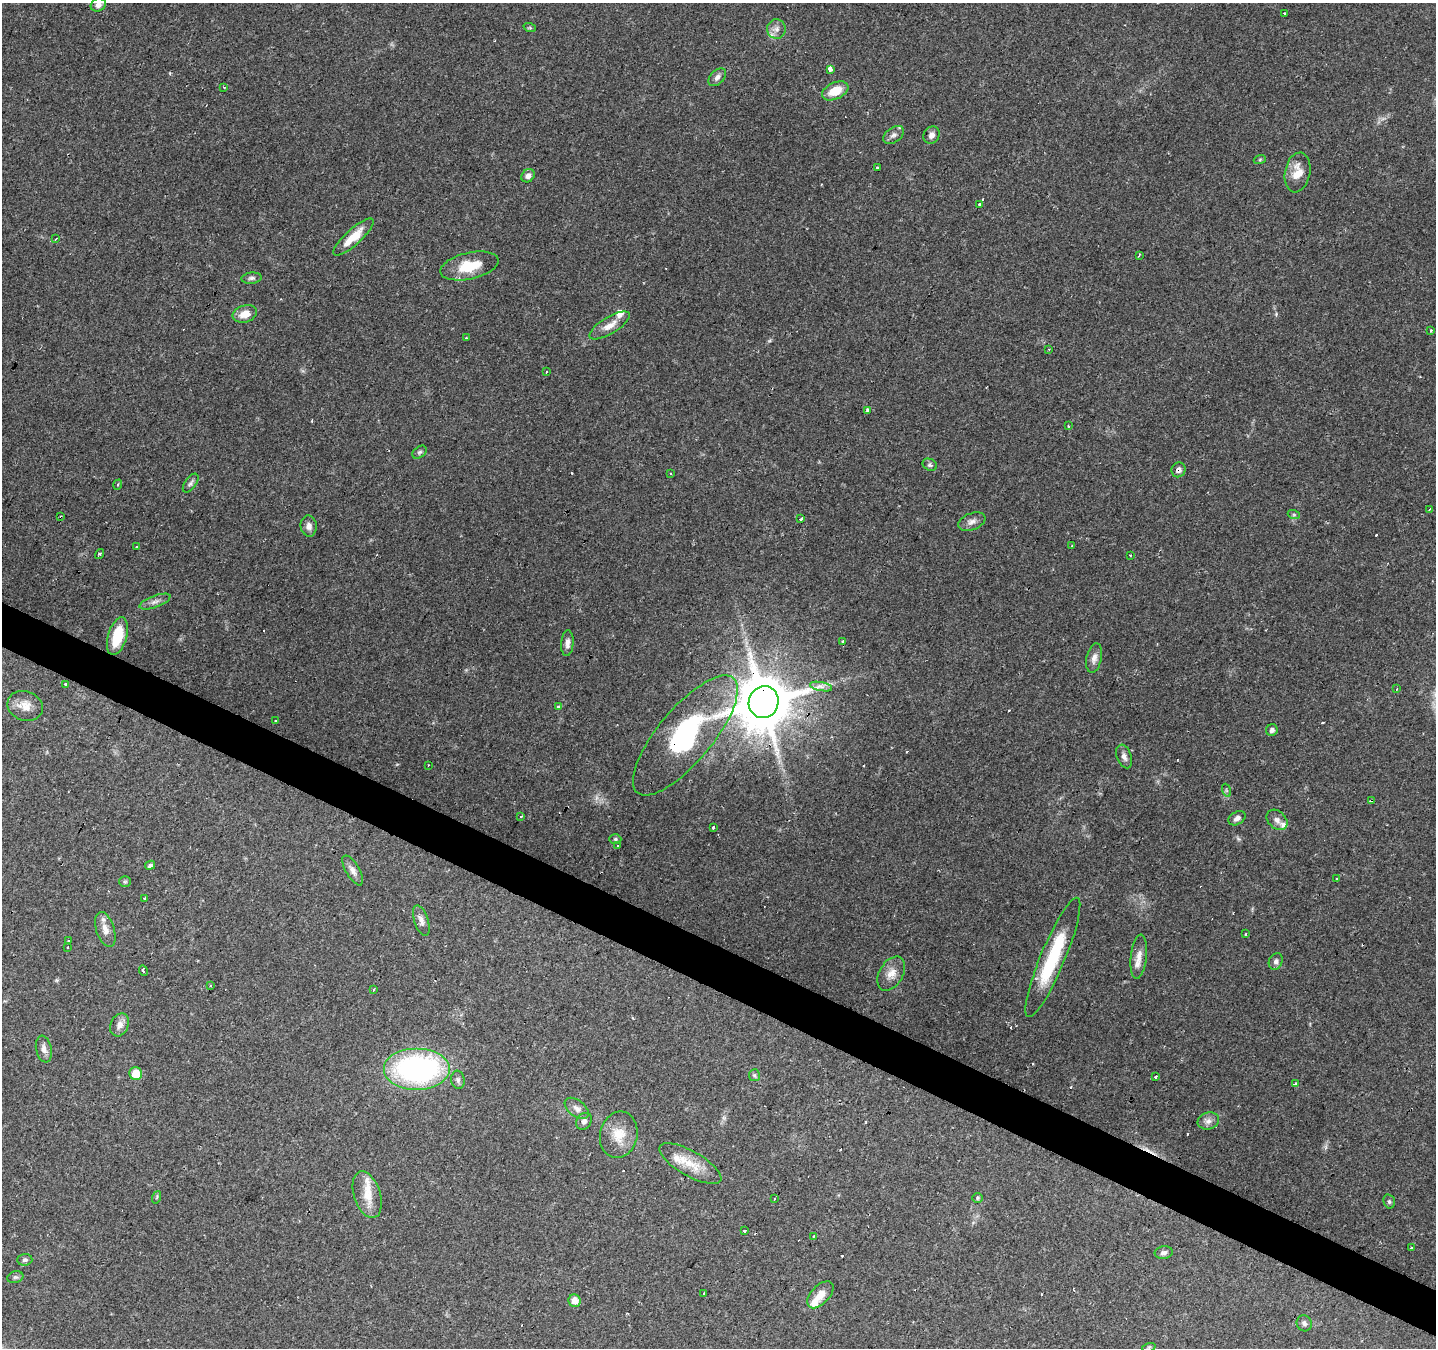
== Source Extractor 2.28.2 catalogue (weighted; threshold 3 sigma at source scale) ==
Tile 6 of 4 x 4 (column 2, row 2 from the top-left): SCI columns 1435-2868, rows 2888-4233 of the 5741 x 5842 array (HDU 1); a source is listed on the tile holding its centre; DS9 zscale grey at full resolution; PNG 1438 x 1350 px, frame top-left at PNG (2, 3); each listed source drawn as its Kron ellipse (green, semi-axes under 4 px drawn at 4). Shown black and unused: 3% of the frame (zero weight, under 2 of 3 exposures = <1% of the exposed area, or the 3 px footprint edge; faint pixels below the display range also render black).
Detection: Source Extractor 2.28.2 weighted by HDU 2 'WHT'; one run over the whole footprint, this tile lists its part. Background 0.106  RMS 0.0056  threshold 0.0254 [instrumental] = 3 sigma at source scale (4.5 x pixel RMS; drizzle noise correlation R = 1.50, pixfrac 1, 0.0396/0.0396 arcsec/px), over >= 5 px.
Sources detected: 143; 24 cosmic-ray / hot-pixel residue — neither listed nor drawn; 5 inside a brighter listed object's ellipse — not listed separately; the other 114 listed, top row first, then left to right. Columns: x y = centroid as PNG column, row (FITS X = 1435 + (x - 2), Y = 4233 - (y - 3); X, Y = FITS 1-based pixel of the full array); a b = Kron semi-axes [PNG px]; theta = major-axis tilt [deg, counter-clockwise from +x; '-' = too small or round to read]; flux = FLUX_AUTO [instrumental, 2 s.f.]
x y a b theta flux
98 5 8 6 25 2.2
1284 14 3 3 - 2.3
530 28 6 4 -19 0.74
776 29 9 9 - 3.3
830 69 4 3 - 120
717 77 10 7 46 2.2
224 87 3 3 - 1.6
835 91 14 8 25 11
894 135 11 7 35 2.5
932 135 9 7 54 2.6
1260 159 6 4 20 0.71
877 167 3 3 - 3.1
1298 172 20 12 80 9.2
528 176 7 6 - 2.4
980 204 3 3 - 1.2
353 237 26 8 42 11
56 239 3 2 - 0.61
1139 255 3 2 - 0.63
469 266 30 13 12 16
251 278 10 5 6 1.6
245 314 12 8 17 6.3
610 325 23 8 31 5.9
1431 331 3 2 - 1.4
466 338 4 3 - 0.53
1049 349 3 2 - 0.68
547 372 3 3 - 1.4
867 410 4 3 - 1.3
1068 426 3 3 - 0.79
419 452 8 5 40 1.2
930 465 7 5 -27 1.3
1178 470 7 7 - 2.2
670 474 3 3 - 0.95
191 483 11 5 54 1.6
118 485 5 3 - 0.78
1430 509 3 2 - 0.44
1294 515 6 4 -19 0.74
61 517 3 3 - 1.6
801 519 3 3 - 6.4
972 522 14 8 21 3.2
309 526 10 8 -83 2.9
1071 546 3 2 - 0.42
137 547 3 3 - 1.6
99 554 5 3 - 1.5
1130 555 3 2 - 0.49
155 602 16 6 20 2.8
117 636 19 9 74 18
842 641 3 2 - 0.85
567 643 13 6 85 2.9
1094 658 15 7 78 3.4
65 684 3 3 - 4.2
821 686 11 4 -11 2.4
1397 689 3 2 - 0.41
764 702 16 14 65 3400
25 706 18 14 -19 6.7
558 707 3 3 - 1.5
275 721 3 3 - 2
1272 730 6 5 - 1.8
685 735 75 27 50 100
1124 756 12 7 -70 2.6
428 765 2 2 - 0.46
1226 790 7 4 -71 0.88
1371 801 4 3 - 4.8
520 816 3 2 - 0.87
1237 818 9 6 31 2.3
1277 820 12 8 -43 2.7
713 827 3 3 - 1.4
615 839 6 5 - 0.99
618 846 3 3 - 2
150 865 5 4 - 1.5
353 870 17 7 -60 3.2
1337 878 3 2 - 0.81
125 882 6 5 - 0.92
144 899 3 2 - 0.82
421 920 16 7 -71 3.1
105 929 18 9 -71 4.8
1246 934 3 3 - 1.9
69 941 3 2 - 0.82
67 947 3 3 - 0.95
1053 957 64 12 67 37
1139 957 22 8 84 5.3
1276 961 8 6 65 1.8
143 970 5 3 - 4.4
891 974 18 12 59 6.1
211 985 3 2 - 0.72
374 990 4 2 - 0.62
120 1025 12 9 65 3.5
44 1049 13 7 -78 3
417 1069 33 21 0 130
136 1074 6 6 - 9.7
754 1075 6 5 - 0.97
1156 1077 3 3 - 1.8
458 1080 9 7 -82 1.7
1295 1084 4 3 - 4.4
577 1108 14 8 -37 3.2
584 1121 9 7 53 2.4
1208 1121 11 8 15 3.1
619 1135 23 18 76 12
690 1164 35 12 -30 13
367 1195 24 13 -72 10
157 1197 6 4 71 0.79
977 1198 5 5 - 0.85
775 1199 3 2 - 0.75
1389 1201 7 5 -75 1.2
745 1231 3 3 - 1.6
813 1236 3 2 - 0.9
1411 1248 3 2 - 0.46
1164 1252 9 6 6 1.7
25 1260 7 6 - 1.4
15 1277 8 6 18 1.2
704 1293 3 3 - 1.6
820 1295 16 9 46 6.2
574 1301 6 6 - 6.2
1304 1323 8 7 - 1.7
1149 1347 7 4 18 0.82
Overlapping masked pixels (flux is a lower limit): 5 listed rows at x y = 1178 470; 61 517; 764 702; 685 735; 1371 801